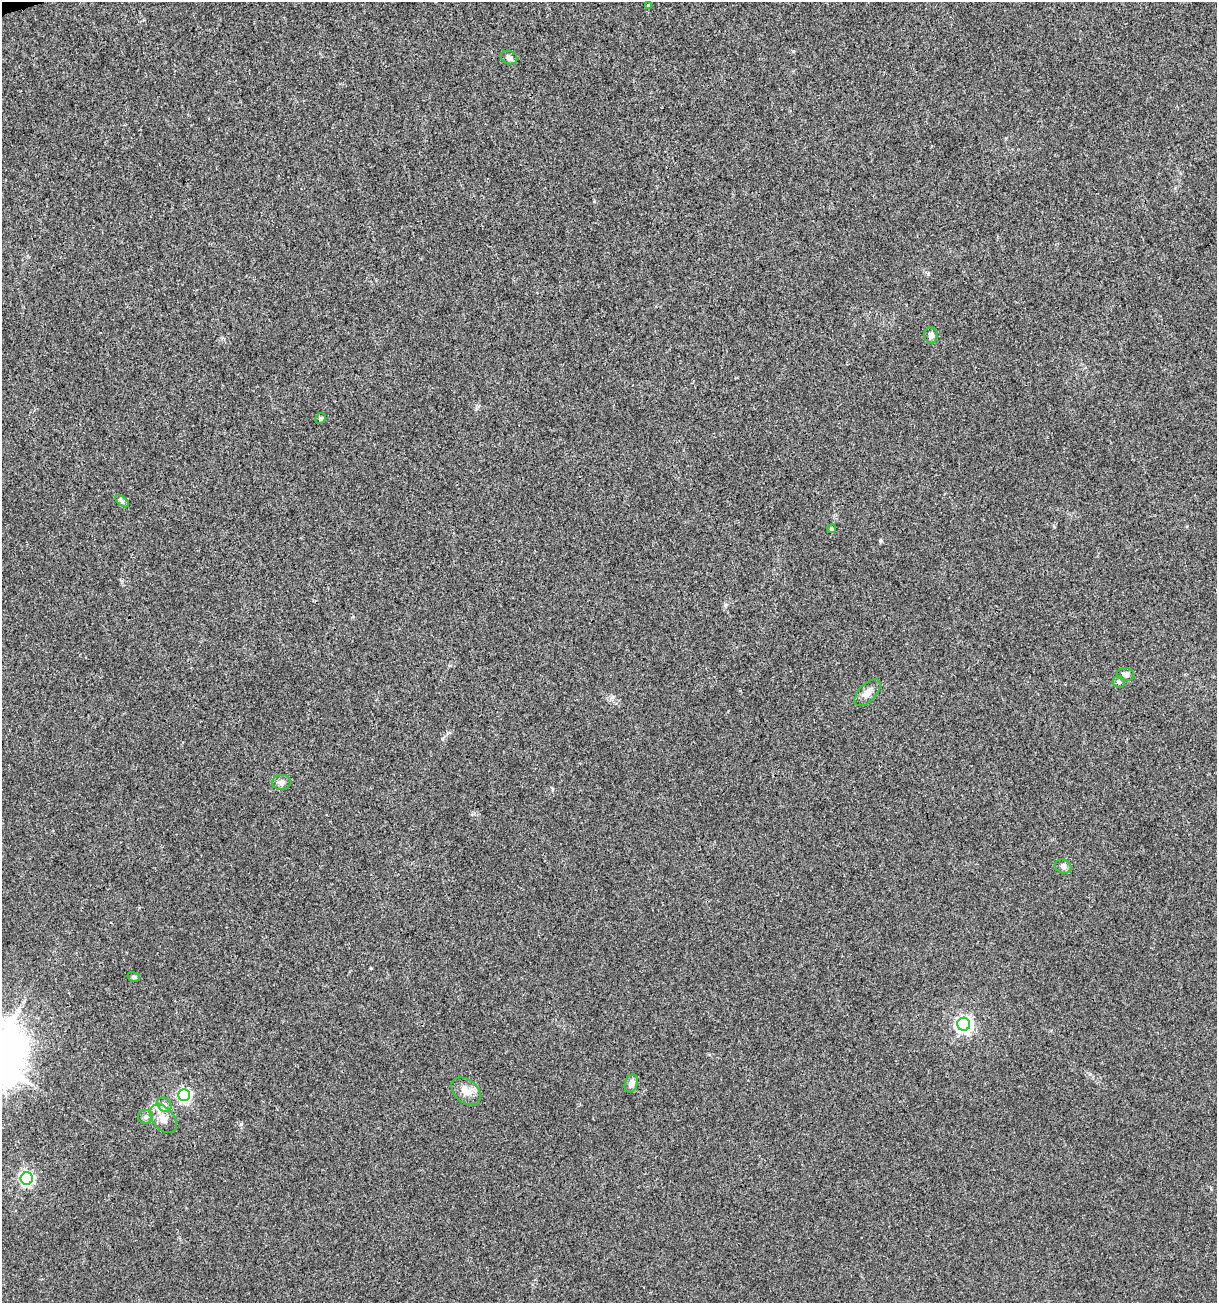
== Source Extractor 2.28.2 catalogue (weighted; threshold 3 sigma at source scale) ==
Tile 11 of 4 x 4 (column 3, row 3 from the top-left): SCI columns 2532-3746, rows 1302-2602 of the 5012 x 5207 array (HDU 1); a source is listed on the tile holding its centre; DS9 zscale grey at full resolution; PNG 1219 x 1305 px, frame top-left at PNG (2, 2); each listed source drawn as its Kron ellipse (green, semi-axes under 4 px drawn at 4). Shown black and unused: <1% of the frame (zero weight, under 3 of 4 exposures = <1% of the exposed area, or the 3 px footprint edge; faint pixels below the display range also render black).
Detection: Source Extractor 2.28.2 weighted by HDU 2 'WHT'; one run over the whole footprint, this tile lists its part. Background 0.00318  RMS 0.0027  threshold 0.0121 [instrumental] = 3 sigma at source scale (4.5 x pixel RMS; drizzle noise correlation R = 1.50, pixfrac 1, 0.0396/0.0396 arcsec/px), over >= 5 px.
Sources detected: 20; all 20 listed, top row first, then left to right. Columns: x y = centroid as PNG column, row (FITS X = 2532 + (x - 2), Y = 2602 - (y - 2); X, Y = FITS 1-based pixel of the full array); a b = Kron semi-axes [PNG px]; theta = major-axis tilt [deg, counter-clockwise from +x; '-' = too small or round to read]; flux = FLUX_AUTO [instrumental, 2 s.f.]
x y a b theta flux
649 5 3 3 - 0.6
509 57 8 6 -23 0.96
931 335 8 7 - 1.2
320 418 6 5 - 0.43
122 501 8 4 -38 0.5
831 529 4 4 - 0.38
1126 674 9 6 -10 0.86
1119 682 6 5 - 0.62
868 693 16 8 47 1.9
282 782 9 7 6 0.99
1063 866 8 6 -25 0.94
134 977 6 5 - 0.49
964 1024 6 6 - 75
631 1084 9 6 70 1.8
466 1091 16 11 -40 2.9
184 1095 6 6 - 48
164 1105 8 6 -45 0.88
146 1117 7 6 - 0.78
163 1119 16 10 -48 2.9
27 1179 6 6 - 57
Unlisted compact peaks at least as high as the median listed source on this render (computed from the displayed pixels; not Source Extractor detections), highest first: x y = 241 1124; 880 541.